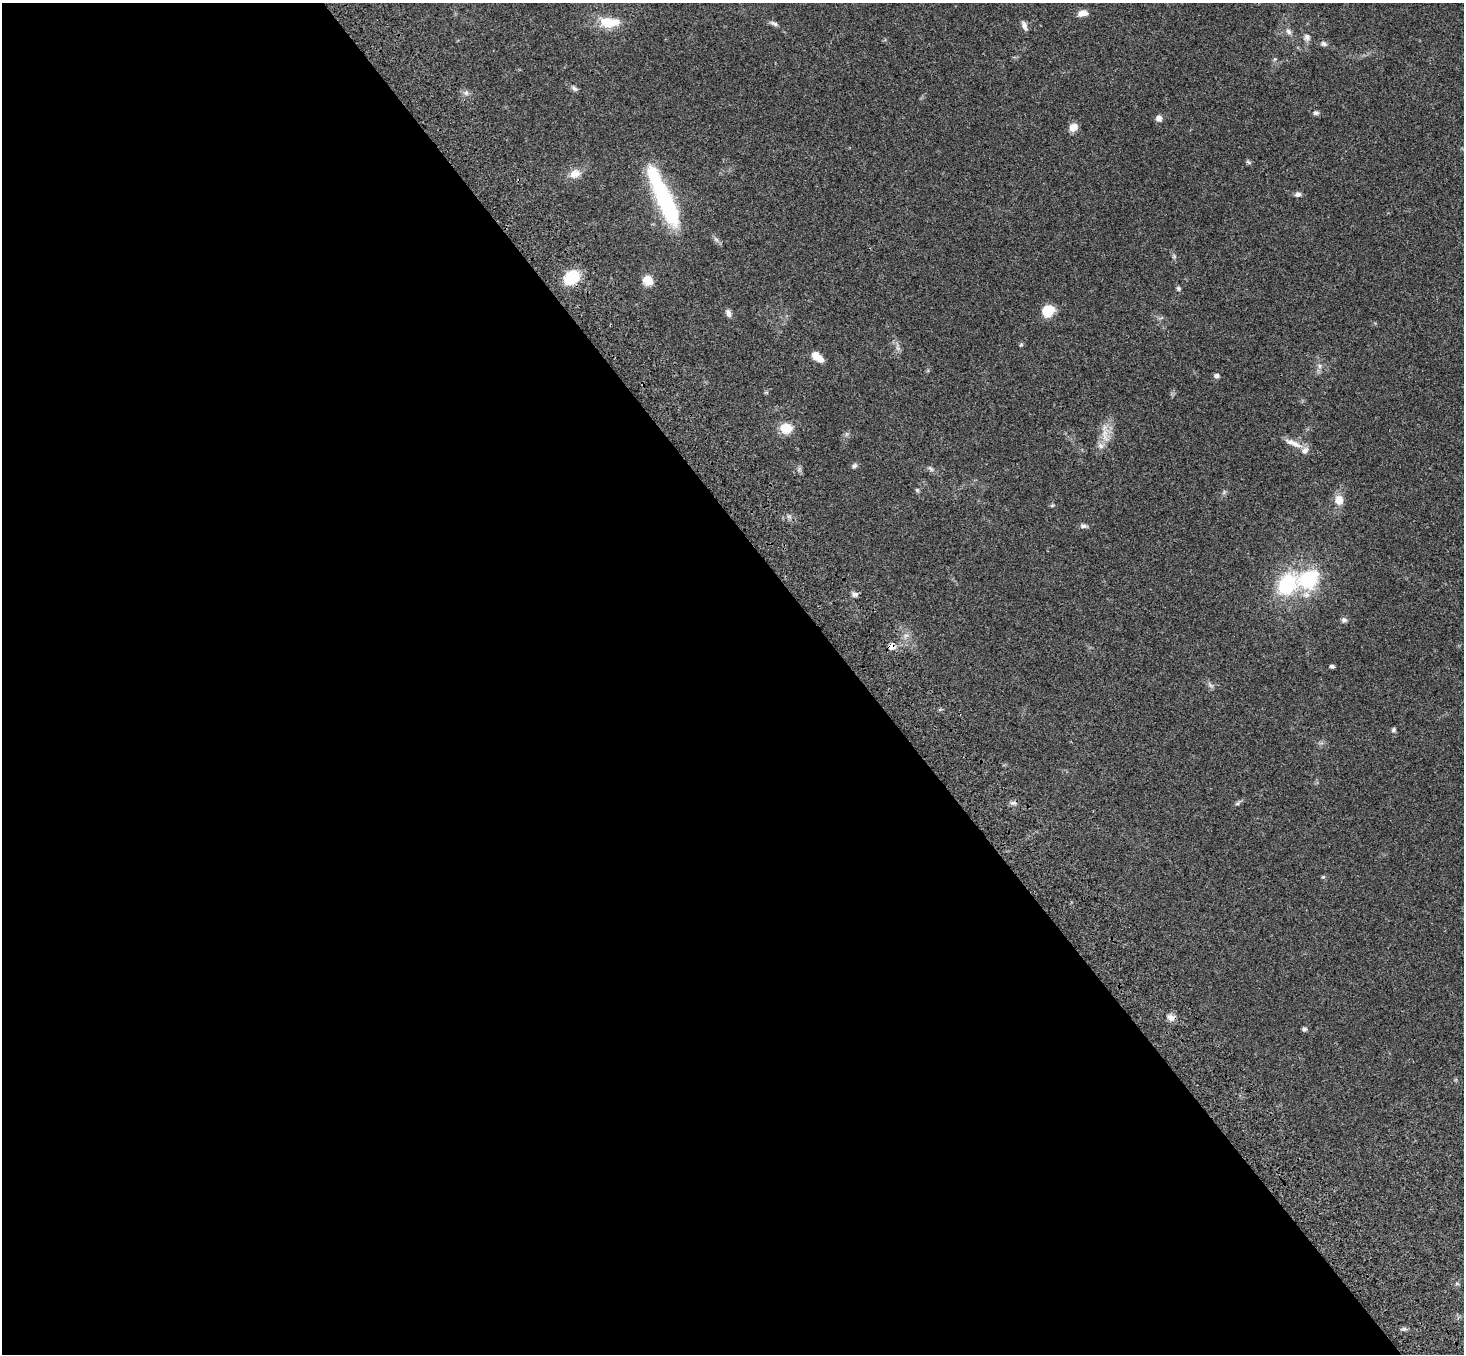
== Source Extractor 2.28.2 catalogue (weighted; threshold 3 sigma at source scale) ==
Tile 9 of 4 x 4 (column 1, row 3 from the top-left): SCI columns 106-1567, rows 1726-3077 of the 6059 x 6016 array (HDU 1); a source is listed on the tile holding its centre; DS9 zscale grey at full resolution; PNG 1466 x 1356 px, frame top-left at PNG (2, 3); no overlay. Shown black and unused: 59% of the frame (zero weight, under 3 of 4 exposures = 6% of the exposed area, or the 3 px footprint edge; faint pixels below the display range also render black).
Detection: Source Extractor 2.28.2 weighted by HDU 2 'WHT'; one run over the whole footprint, this tile lists its part. Background 0.0503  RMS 0.0054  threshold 0.0244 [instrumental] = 3 sigma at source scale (4.5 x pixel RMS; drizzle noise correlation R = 1.50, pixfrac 1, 0.05/0.05 arcsec/px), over >= 5 px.
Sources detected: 54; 1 inside a brighter object's white glare — not listed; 3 inside a brighter listed object's ellipse — not listed separately; the other 50 listed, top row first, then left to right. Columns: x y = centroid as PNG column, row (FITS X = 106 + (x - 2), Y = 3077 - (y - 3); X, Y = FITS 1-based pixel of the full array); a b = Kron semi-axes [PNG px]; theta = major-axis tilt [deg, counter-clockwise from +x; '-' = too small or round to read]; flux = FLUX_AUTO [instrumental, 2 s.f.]
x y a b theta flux
1082 13 12 7 9 3.6
609 22 27 12 -2 13
774 23 12 5 -25 1.6
1024 25 14 6 -67 2
1288 32 9 6 -47 1.8
1307 37 9 8 - 2.1
1324 44 9 6 -27 1.5
574 88 9 5 -44 1.4
466 93 6 6 - 1.4
1316 113 7 6 - 1.2
1159 118 7 6 - 2.6
1073 127 10 9 - 3.9
1248 162 8 4 -28 0.86
575 174 14 10 23 5
1298 194 8 6 6 1.6
668 207 55 18 -64 52
716 239 7 4 -19 1.1
571 277 18 14 38 15
648 280 10 10 - 6.5
1178 288 6 5 - 0.98
1048 311 12 10 36 12
728 313 11 6 -68 1.9
1021 344 5 5 - 0.7
817 357 16 8 -39 5.1
1320 366 7 4 -90 1.2
1216 376 7 6 - 1.4
786 428 15 12 -8 7.9
1105 435 23 8 -84 5.9
1293 443 27 7 -24 5.2
854 466 7 5 40 1.2
931 469 10 4 -45 1.2
917 490 6 5 - 0.75
1339 500 12 11 - 5.2
1052 505 6 4 1 0.7
1083 526 10 5 -5 1.4
1287 584 26 20 58 32
855 594 9 5 -6 1.5
1306 594 10 8 -13 3
1344 620 8 6 -1 1.3
906 635 7 4 19 1.2
892 647 9 8 - 3
1332 666 6 4 -18 0.92
1210 685 9 4 -42 1.2
1393 730 7 5 80 1
1013 803 10 4 5 1.4
1237 803 7 4 45 0.93
1171 1018 11 9 -11 2.9
1304 1029 5 5 - 1.1
1457 1284 6 4 -1 0.7
1404 1329 7 5 10 1
Overlapping masked pixels (flux is a lower limit): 1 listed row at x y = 892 647